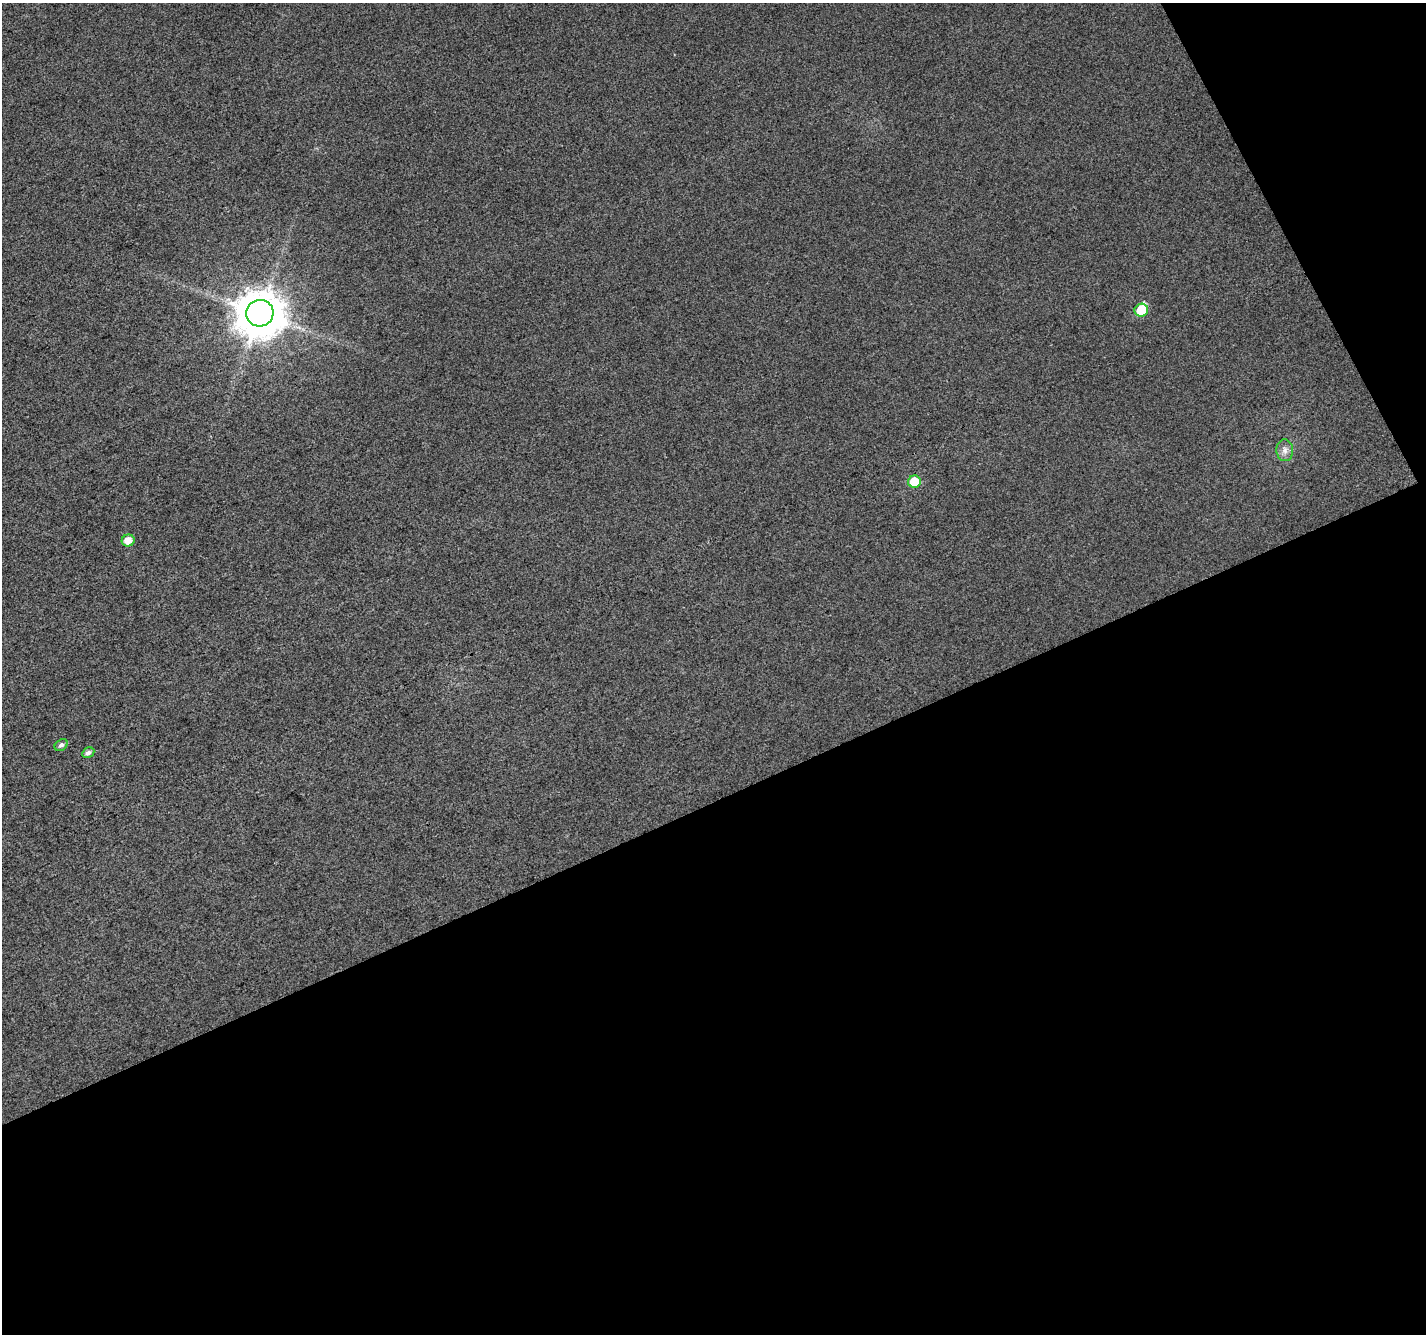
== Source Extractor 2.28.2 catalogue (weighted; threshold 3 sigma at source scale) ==
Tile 4 of 2 x 2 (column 2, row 2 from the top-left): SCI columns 1426-2849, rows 74-1405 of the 2849 x 2792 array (HDU 1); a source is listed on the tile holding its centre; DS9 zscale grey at full resolution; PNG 1428 x 1336 px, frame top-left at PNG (2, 3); each listed source drawn as its Kron ellipse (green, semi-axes under 4 px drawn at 4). Shown black and unused: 43% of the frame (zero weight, under 3 of 4 exposures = <1% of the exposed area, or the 3 px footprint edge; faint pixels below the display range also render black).
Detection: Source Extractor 2.28.2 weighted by HDU 2 'WHT'; one run over the whole footprint, this tile lists its part. Background 0.0154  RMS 0.011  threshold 0.0502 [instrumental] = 3 sigma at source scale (4.5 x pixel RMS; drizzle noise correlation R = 1.50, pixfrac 1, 0.0396/0.0396 arcsec/px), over >= 5 px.
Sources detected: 8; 1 inside a brighter listed object's ellipse — not listed separately; the other 7 listed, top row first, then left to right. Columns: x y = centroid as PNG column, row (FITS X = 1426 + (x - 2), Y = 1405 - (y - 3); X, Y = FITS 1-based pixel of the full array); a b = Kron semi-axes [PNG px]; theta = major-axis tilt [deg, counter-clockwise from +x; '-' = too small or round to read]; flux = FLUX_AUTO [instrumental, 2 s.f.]
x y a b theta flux
1141 310 7 6 - 28
260 313 13 13 - 4100
1285 450 11 8 -85 6.1
914 482 6 6 - 27
128 540 6 6 - 11
61 745 7 5 36 3.5
88 753 6 5 - 4.5